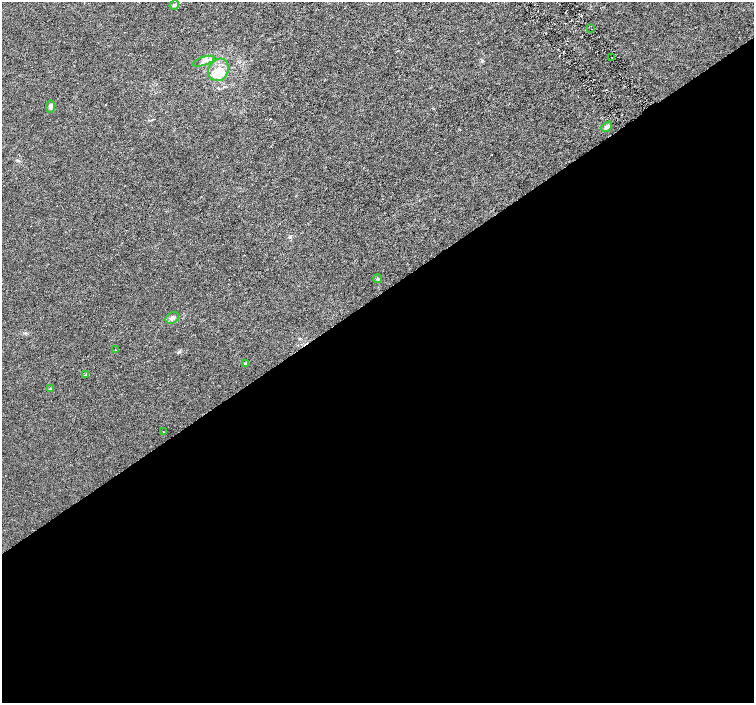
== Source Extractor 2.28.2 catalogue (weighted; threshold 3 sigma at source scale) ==
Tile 15 of 4 x 4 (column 3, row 4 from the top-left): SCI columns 3012-4514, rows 201-1601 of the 6018 x 5941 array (HDU 1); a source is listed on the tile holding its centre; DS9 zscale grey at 2 x 2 block average (1 PNG px = mean of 2 x 2 image px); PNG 756 x 705 px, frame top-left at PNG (2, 2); each listed source drawn as its Kron ellipse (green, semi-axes under 4 px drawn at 4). Shown black and unused: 58% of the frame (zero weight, under 3 of 6 exposures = <1% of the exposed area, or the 3 px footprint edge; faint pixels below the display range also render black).
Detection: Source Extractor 2.28.2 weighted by HDU 2 'WHT'; one run over the whole footprint, this tile lists its part. Background 0.00127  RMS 0.0016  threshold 0.00662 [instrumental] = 3 sigma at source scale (4.09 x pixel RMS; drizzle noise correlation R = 1.36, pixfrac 0.8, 0.0396/0.0396 arcsec/px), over >= 5 px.
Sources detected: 17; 3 inside a brighter listed object's ellipse — not listed separately; the other 14 listed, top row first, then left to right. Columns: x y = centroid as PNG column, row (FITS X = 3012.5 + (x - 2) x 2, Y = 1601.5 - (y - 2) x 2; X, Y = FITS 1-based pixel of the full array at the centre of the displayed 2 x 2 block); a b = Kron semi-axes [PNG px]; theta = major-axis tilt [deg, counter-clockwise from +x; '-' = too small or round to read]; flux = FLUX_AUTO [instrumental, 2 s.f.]
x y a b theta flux
174 5 5 3 - 0.66
591 29 2 2 - 0.15
612 58 2 2 - 0.15
204 61 11 4 18 1.4
219 70 11 10 - 4.8
50 106 6 4 88 0.73
607 127 6 3 46 1.1
378 279 4 3 - 0.49
172 318 7 5 31 1.1
115 349 2 2 - 0.12
245 364 4 3 - 0.38
86 375 3 2 - 0.25
50 389 3 2 - 0.23
163 432 2 2 - 0.12
Diffuse or blended objects may show on this block-average render without a row.